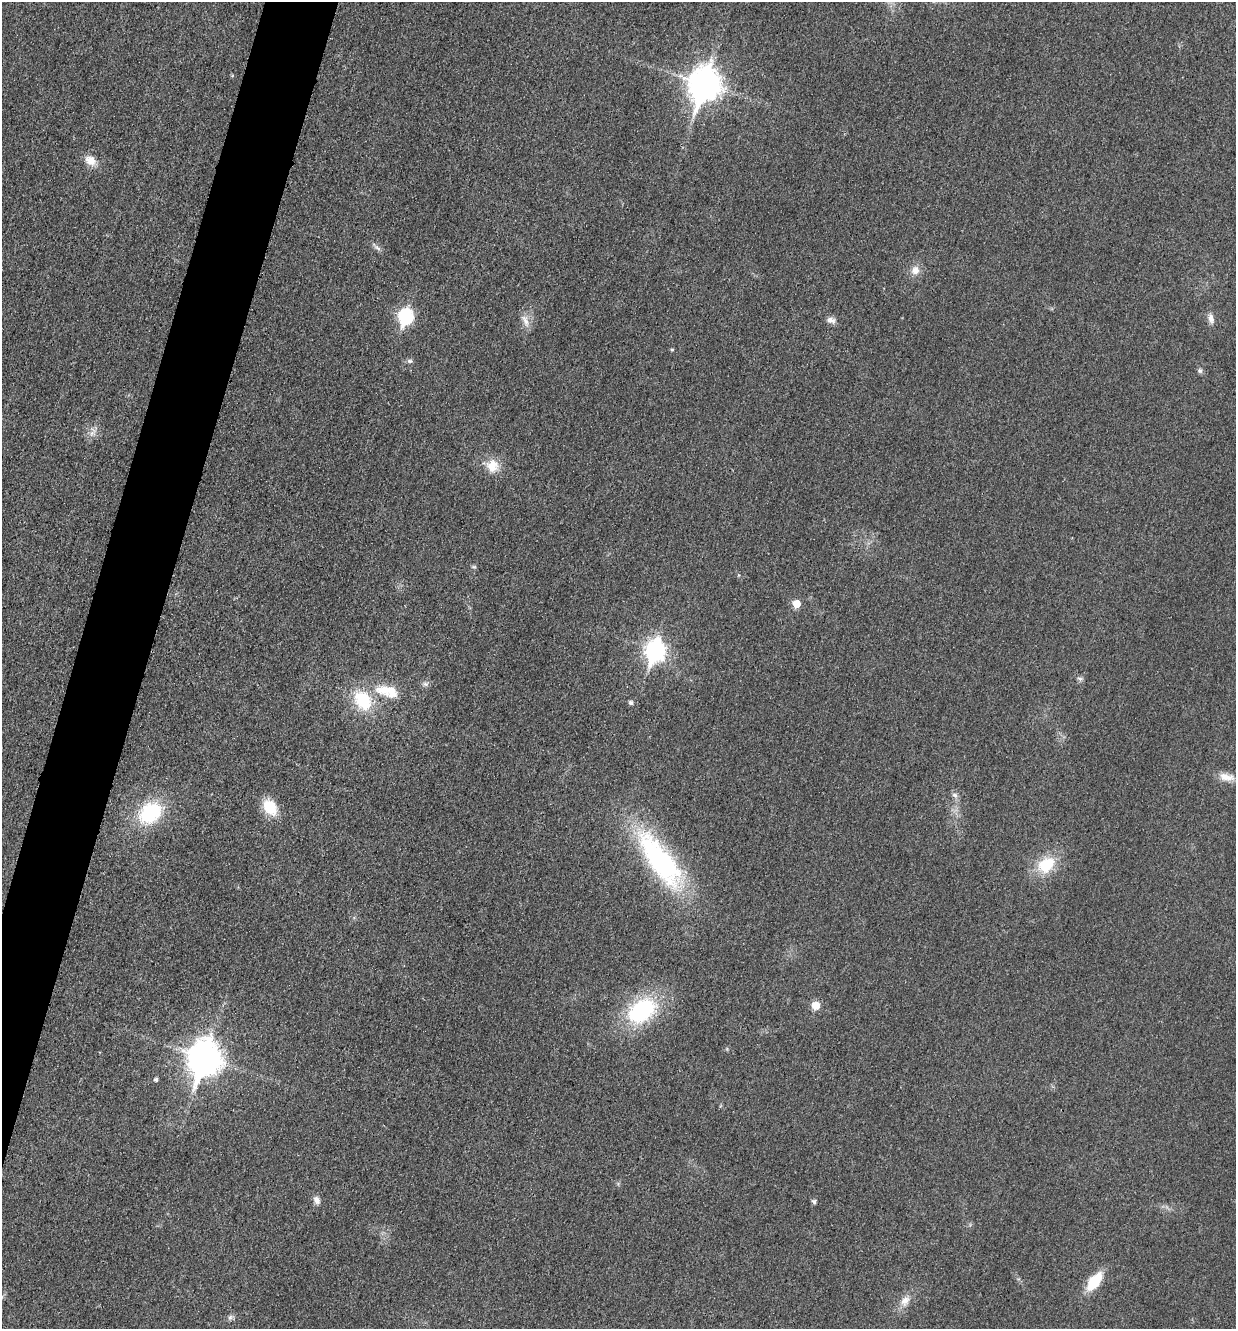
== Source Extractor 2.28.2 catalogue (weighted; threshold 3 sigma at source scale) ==
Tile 7 of 4 x 4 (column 3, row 2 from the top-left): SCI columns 2742-3975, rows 2676-4002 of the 5358 x 5347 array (HDU 1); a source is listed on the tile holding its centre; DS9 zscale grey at full resolution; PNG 1238 x 1331 px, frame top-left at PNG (2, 2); no overlay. Shown black and unused: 5% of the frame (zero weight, under 3 of 4 exposures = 2% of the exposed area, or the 3 px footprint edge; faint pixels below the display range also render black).
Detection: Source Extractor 2.28.2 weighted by HDU 2 'WHT'; one run over the whole footprint, this tile lists its part. Background 0.0415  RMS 0.0062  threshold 0.0281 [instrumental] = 3 sigma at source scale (4.5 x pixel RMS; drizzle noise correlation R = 1.50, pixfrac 1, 0.05/0.05 arcsec/px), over >= 5 px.
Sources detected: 36; all 36 listed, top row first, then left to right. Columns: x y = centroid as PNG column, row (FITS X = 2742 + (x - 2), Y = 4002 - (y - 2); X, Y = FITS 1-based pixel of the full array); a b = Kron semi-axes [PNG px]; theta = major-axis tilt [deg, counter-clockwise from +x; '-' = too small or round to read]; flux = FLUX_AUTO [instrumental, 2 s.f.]
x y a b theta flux
705 84 13 10 72 1000
90 160 17 12 -40 7
377 248 11 5 -36 2.1
915 270 11 11 - 5.3
406 316 8 7 - 100
1211 318 13 7 -76 3.6
831 320 13 8 -19 3
525 321 20 7 -70 4.7
672 349 4 4 - 0.74
410 361 8 5 -14 1.4
1200 371 8 6 -44 1.5
92 432 14 4 50 2.9
492 466 17 16 - 10
474 567 7 4 8 0.95
796 604 6 5 - 12
655 651 10 8 74 300
1080 679 8 5 -17 1.4
425 684 8 6 13 1.9
387 691 35 16 -14 19
363 700 24 19 -51 30
631 703 6 5 - 1.8
1226 777 22 10 -12 6.8
955 795 9 7 -33 2.2
270 807 16 12 -55 19
150 813 25 18 39 45
660 860 81 27 -55 110
1046 865 19 14 36 23
816 1005 6 6 - 14
641 1011 26 18 36 75
205 1058 13 10 74 1100
156 1079 5 4 - 1.5
317 1200 11 7 -62 3.4
814 1201 5 5 - 1.6
1094 1281 16 9 52 27
905 1301 16 11 57 6.2
230 1317 8 6 68 1.7